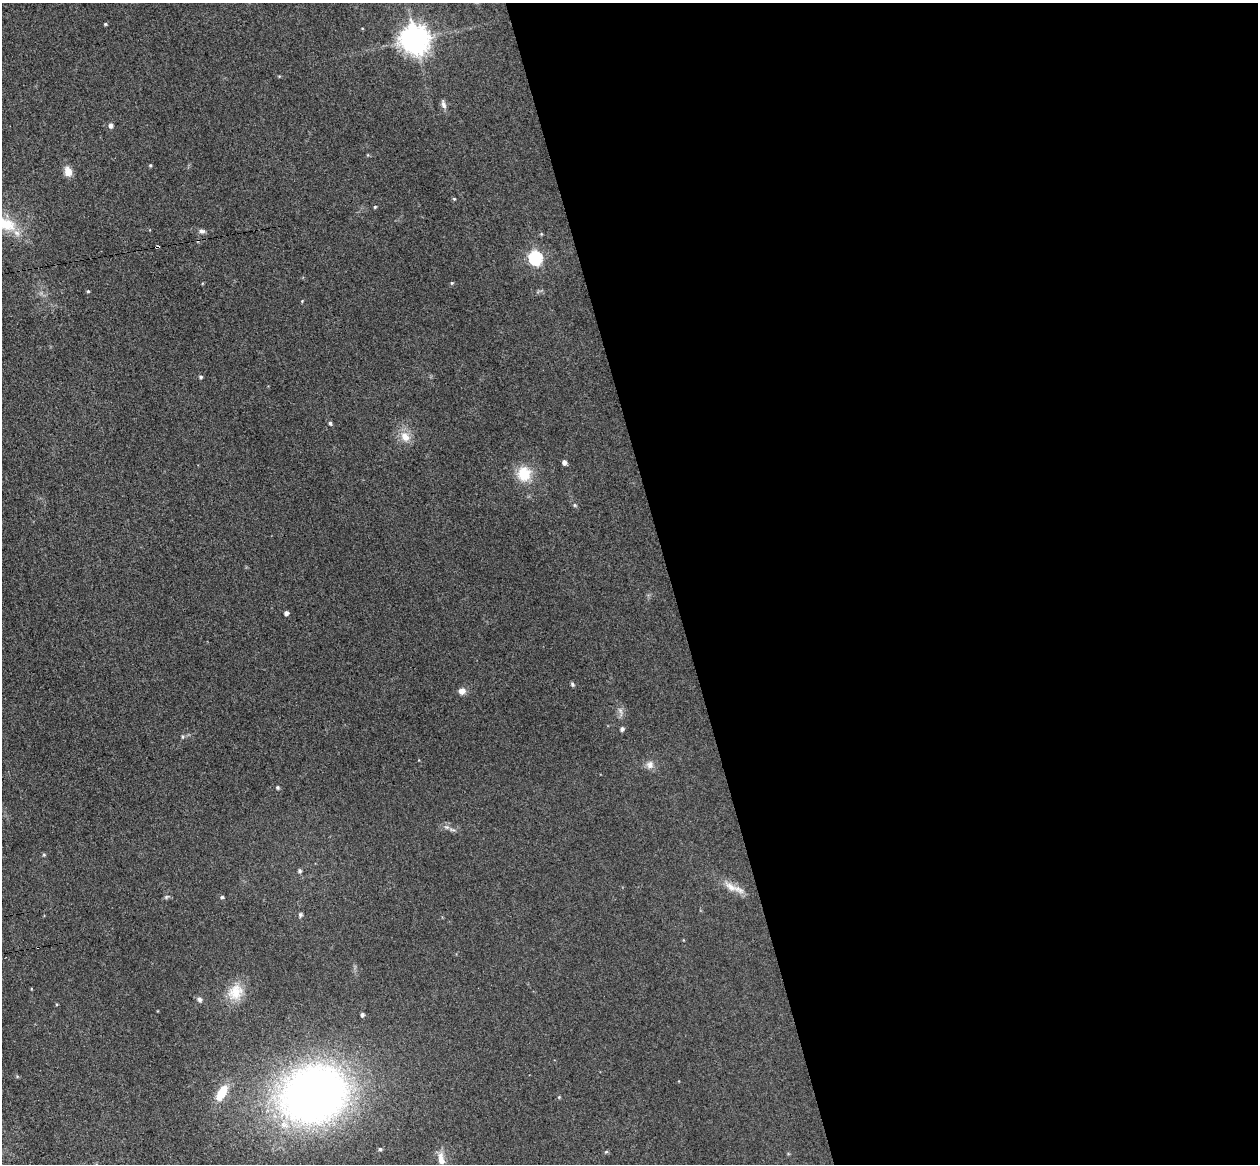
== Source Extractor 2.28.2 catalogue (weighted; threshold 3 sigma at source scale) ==
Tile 8 of 4 x 4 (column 4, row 2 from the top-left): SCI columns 3824-5079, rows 2481-3642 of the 5135 x 5078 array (HDU 1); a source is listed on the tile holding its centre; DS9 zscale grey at full resolution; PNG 1260 x 1166 px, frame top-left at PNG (2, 3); no overlay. Shown black and unused: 47% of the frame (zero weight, under 3 of 4 exposures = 5% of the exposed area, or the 3 px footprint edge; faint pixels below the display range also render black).
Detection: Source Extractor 2.28.2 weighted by HDU 2 'WHT'; one run over the whole footprint, this tile lists its part. Background 0.0741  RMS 0.0078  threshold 0.0353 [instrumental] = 3 sigma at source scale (4.5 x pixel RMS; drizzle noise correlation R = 1.50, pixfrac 1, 0.05/0.05 arcsec/px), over >= 5 px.
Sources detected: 44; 1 cosmic-ray / hot-pixel residue — not listed; the other 43 listed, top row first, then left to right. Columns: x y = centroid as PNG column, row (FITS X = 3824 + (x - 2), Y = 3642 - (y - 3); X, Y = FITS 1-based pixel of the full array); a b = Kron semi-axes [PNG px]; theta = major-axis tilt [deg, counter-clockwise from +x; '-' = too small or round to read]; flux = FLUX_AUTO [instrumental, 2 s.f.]
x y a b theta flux
105 24 4 4 - 0.89
415 39 9 9 - 1000
443 104 12 6 -72 2.8
111 125 5 5 - 2.7
150 165 4 3 - 0.92
68 172 10 8 -71 7.6
454 199 4 4 - 0.8
375 207 4 3 - 0.85
3 223 38 16 -17 30
202 231 9 6 -5 2.2
541 234 5 4 - 0.78
535 257 6 6 - 120
452 283 5 4 - 0.86
88 291 4 3 - 0.81
302 301 4 3 - 0.61
201 377 5 4 - 1.3
330 423 5 4 - 1.4
405 437 14 11 -53 8.9
564 462 5 4 - 3.1
524 474 14 13 - 21
575 505 5 4 - 1
286 613 4 4 - 2.7
572 684 6 4 -60 1.2
462 691 8 7 - 4.4
622 729 5 4 - 2.3
650 765 11 10 - 4.6
278 787 4 4 - 1.3
452 830 10 4 -13 1.9
44 855 5 4 - 0.96
300 871 5 5 - 1.4
731 887 23 9 -36 9.1
166 897 7 4 32 1.4
222 897 5 4 - 1.2
300 915 6 5 - 1.6
235 992 24 19 57 18
199 999 7 6 - 2.2
362 1015 4 4 - 2.1
222 1093 19 9 60 17
314 1095 52 42 22 630
559 1097 4 4 - 0.74
380 1149 5 4 - 1.6
606 1152 5 5 - 0.97
441 1159 17 8 -82 7.5
Isophote crosses this tile's border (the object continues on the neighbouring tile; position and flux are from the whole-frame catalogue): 1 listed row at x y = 3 223